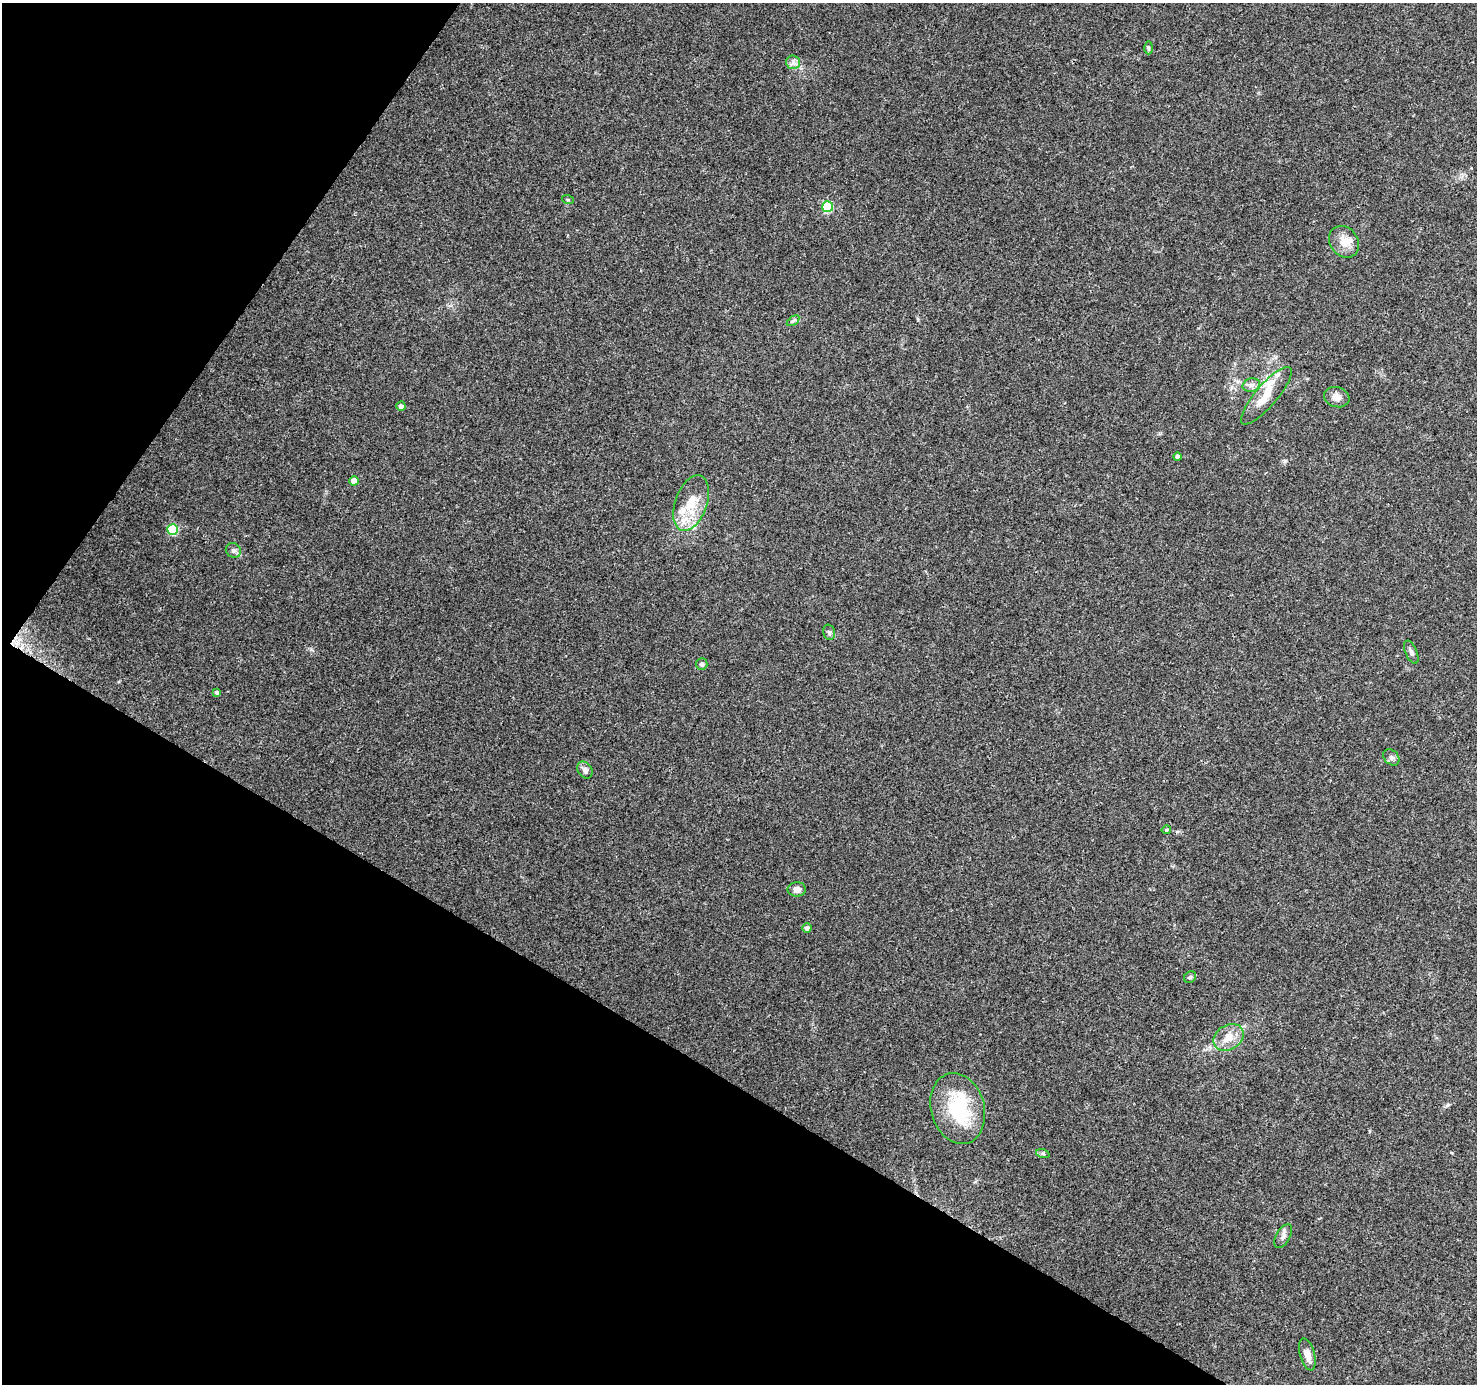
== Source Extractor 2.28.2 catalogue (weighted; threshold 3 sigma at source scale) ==
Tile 9 of 4 x 4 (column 1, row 3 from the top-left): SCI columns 8-1482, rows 1638-3019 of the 5908 x 5970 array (HDU 1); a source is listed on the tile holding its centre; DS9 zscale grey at full resolution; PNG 1479 x 1386 px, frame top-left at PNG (2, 3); each listed source drawn as its Kron ellipse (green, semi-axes under 4 px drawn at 4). Shown black and unused: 30% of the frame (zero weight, under 3 of 4 exposures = <1% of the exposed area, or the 3 px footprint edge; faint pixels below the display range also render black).
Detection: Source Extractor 2.28.2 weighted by HDU 2 'WHT'; one run over the whole footprint, this tile lists its part. Background 0.126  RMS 0.0058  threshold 0.0259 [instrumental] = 3 sigma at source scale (4.5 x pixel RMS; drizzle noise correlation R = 1.50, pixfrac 1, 0.0396/0.0396 arcsec/px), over >= 5 px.
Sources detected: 35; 5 inside a brighter listed object's ellipse — not listed separately; the other 30 listed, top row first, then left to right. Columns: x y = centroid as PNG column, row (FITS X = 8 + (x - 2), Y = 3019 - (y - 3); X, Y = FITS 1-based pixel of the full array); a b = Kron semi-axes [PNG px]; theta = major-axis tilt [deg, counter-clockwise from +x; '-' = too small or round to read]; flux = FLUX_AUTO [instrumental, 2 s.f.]
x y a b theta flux
1148 48 6 4 -89 0.87
793 62 7 7 - 2.1
568 200 6 4 -18 0.68
828 207 5 5 - 36
1344 242 17 14 -52 7.1
793 321 7 3 36 1
1251 385 9 6 15 2.4
1266 396 36 11 50 12
1337 397 13 10 -19 4.1
401 406 4 4 - 2
1177 457 4 4 - 2
354 481 5 4 - 4.6
691 503 29 16 70 16
173 529 5 5 - 30
233 550 8 7 - 1.7
829 632 8 6 -75 1.4
1411 652 12 5 -66 2
702 664 6 5 - 1.3
217 693 4 3 - 1.4
1391 757 9 7 -45 1.8
585 770 9 7 -55 2
1166 830 5 4 - 0.68
797 889 9 7 0 3.1
807 928 4 4 - 1.8
1190 977 6 5 - 0.92
1228 1037 16 12 33 7.3
958 1109 36 26 -75 37
1043 1154 7 4 -18 0.98
1283 1236 13 7 59 2.5
1307 1354 16 7 -75 4.9